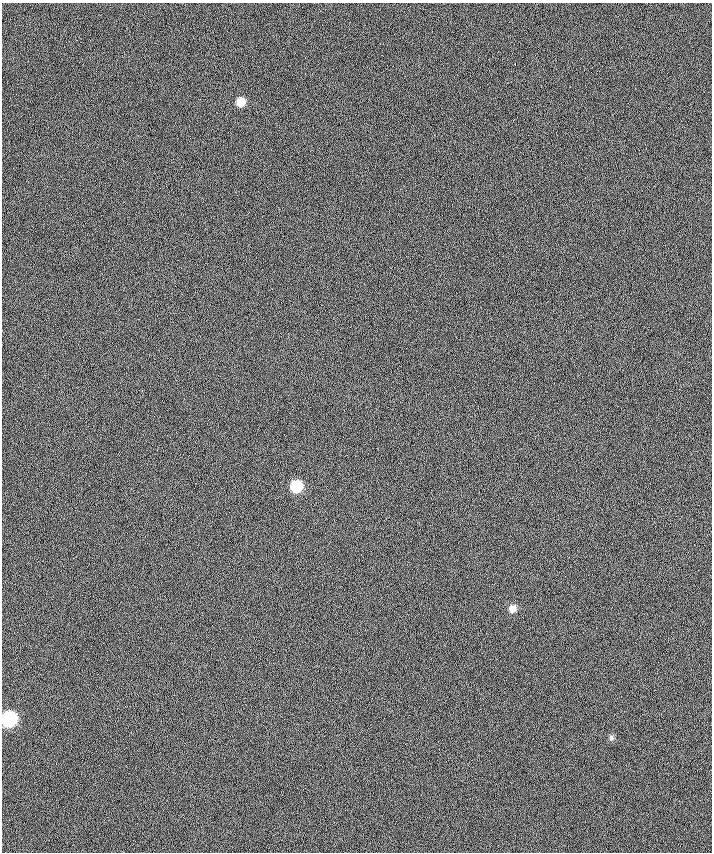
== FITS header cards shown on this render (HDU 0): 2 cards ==
NAXIS1  =                  710 /
NAXIS2  =                  850 /

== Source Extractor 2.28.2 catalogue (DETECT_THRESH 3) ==
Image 710 x 850 px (HDU 0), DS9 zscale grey, 1 PNG px = 1 image px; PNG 714 x 854 px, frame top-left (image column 1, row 850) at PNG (2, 3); no overlay
Background 19.5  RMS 33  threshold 99.1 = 3 sigma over >= 5 px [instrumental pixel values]
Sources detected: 7; all 7 listed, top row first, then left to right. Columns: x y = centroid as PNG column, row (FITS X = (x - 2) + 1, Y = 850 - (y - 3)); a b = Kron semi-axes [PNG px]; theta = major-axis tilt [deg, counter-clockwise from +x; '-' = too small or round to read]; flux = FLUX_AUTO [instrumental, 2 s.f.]
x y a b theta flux
515 64 2 2 - 1600
241 102 9 9 - 26000
465 124 2 2 - 4300
296 486 10 9 - 80000
512 609 10 9 - 14000
9 719 10 9 - 250000
611 738 8 6 -59 5700
At the frame edge (FLAGS 8, measured only in part): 1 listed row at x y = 9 719